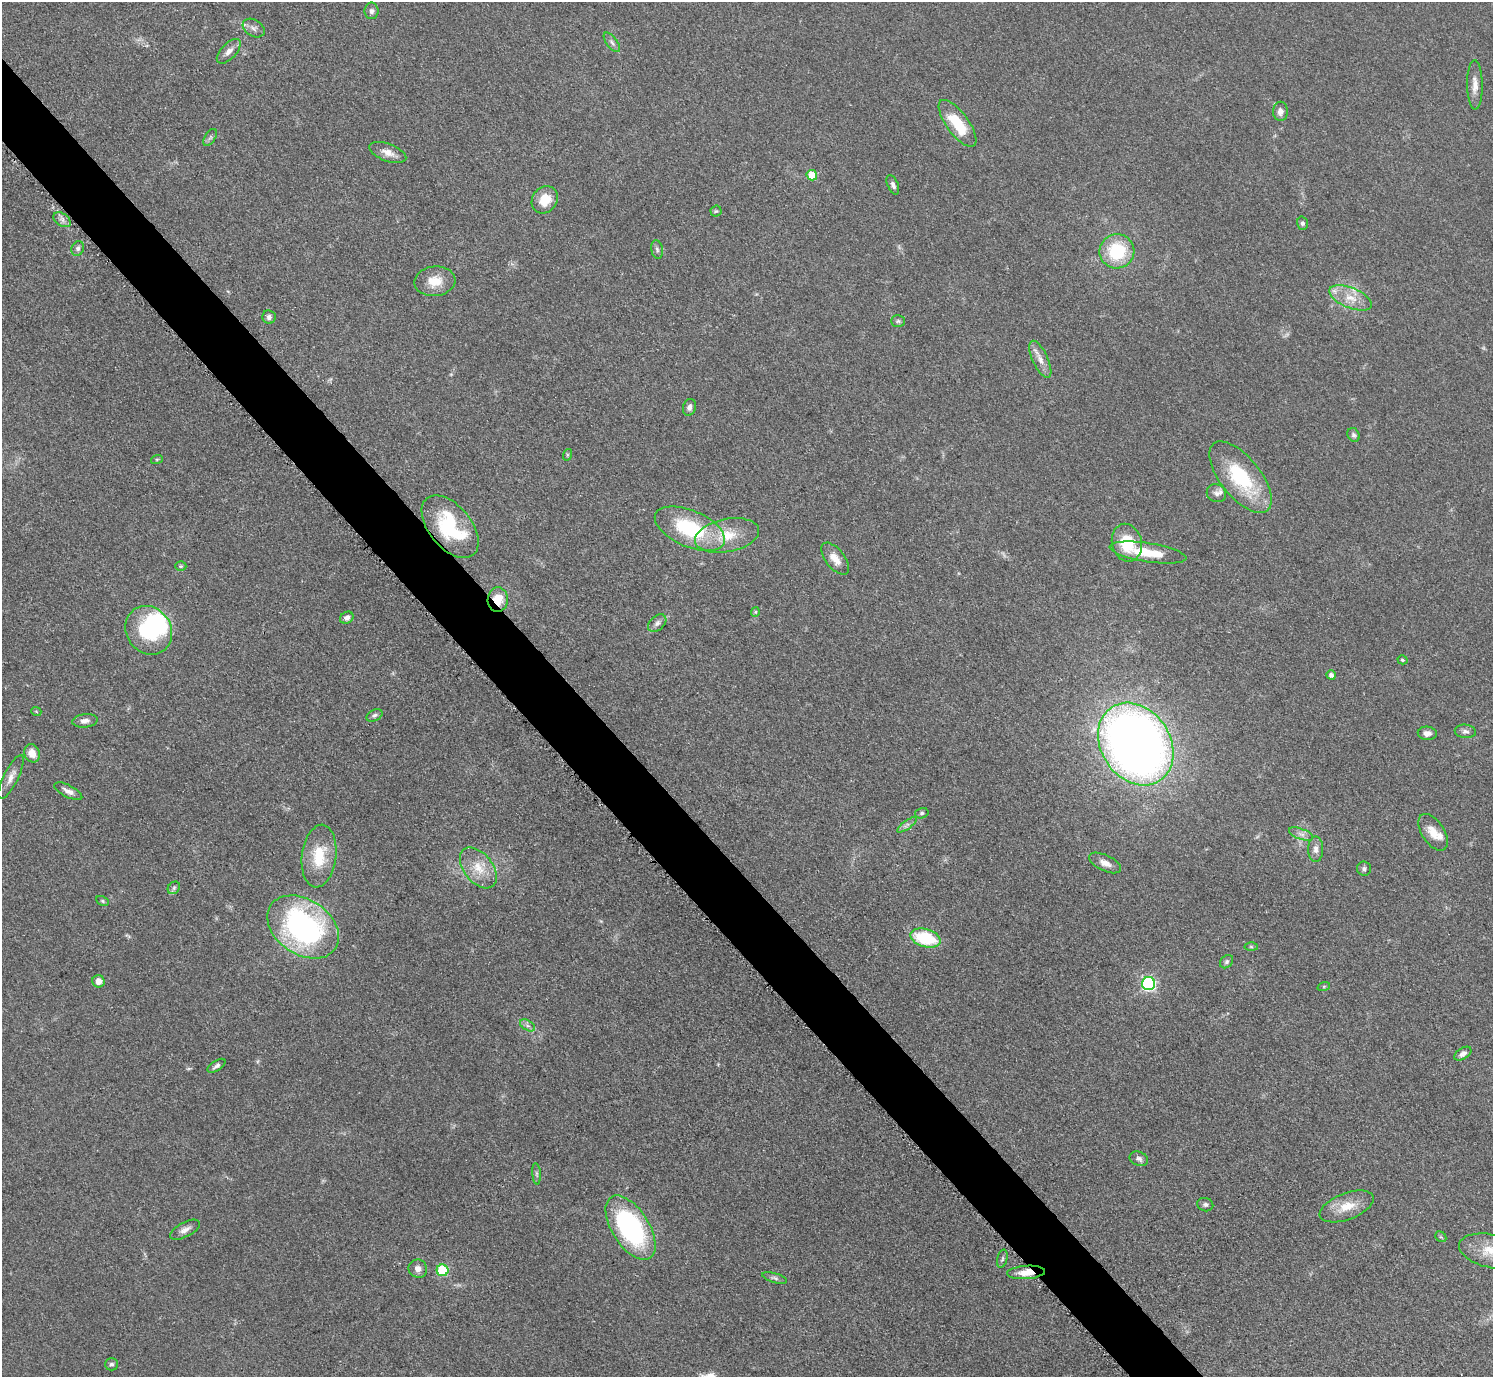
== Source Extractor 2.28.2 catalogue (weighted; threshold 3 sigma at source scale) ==
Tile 11 of 4 x 4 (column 3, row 3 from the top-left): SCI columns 2989-4479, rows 1682-3056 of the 5971 x 5968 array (HDU 1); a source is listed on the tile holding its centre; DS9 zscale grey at full resolution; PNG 1495 x 1379 px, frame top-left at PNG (2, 2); each listed source drawn as its Kron ellipse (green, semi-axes under 4 px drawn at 4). Shown black and unused: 5% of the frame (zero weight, under 3 of 5 exposures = <1% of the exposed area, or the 3 px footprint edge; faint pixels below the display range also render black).
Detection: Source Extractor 2.28.2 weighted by HDU 2 'WHT'; one run over the whole footprint, this tile lists its part. Background 0.0501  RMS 0.0052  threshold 0.0233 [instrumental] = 3 sigma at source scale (4.5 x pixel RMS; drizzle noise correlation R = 1.50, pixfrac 1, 0.05/0.05 arcsec/px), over >= 5 px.
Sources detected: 93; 1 too faint to see at this stretch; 1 inside a brighter object's white glare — neither listed nor drawn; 4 inside a brighter listed object's ellipse — not listed separately; the other 87 listed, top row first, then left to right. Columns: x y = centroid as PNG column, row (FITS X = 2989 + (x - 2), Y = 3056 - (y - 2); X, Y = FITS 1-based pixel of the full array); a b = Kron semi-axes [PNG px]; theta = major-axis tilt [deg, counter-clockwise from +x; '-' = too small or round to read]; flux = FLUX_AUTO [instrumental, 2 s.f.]
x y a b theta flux
371 11 8 7 - 1.7
254 28 12 8 -31 2.4
612 42 11 5 -52 1.8
229 51 15 7 46 3.4
1475 85 25 7 -89 4.8
1280 111 9 7 90 2.8
957 123 28 11 -54 19
210 137 9 5 57 1.3
388 153 19 9 -21 4.6
812 175 5 5 - 12
893 185 10 5 -67 1.6
545 200 14 12 55 10
716 211 5 5 - 0.8
62 220 10 6 -34 2
1303 223 6 5 - 1.3
78 248 8 6 66 1.7
657 250 9 5 -81 1.5
1117 251 17 17 - 28
435 281 20 15 5 9.5
1350 298 23 10 -22 8.4
269 317 7 6 - 1.8
898 321 7 5 -1 1
1040 359 20 7 -65 4.5
689 407 8 6 73 2
1354 435 7 5 -60 1.5
567 455 6 4 73 0.68
157 459 6 4 18 0.69
1241 477 43 20 -51 38
1216 493 10 8 -30 2.3
450 527 36 21 -51 38
690 529 37 18 -23 42
727 535 32 16 11 17
1127 543 19 15 -76 18
1148 553 39 9 -9 16
835 559 19 9 -52 5.7
181 566 5 4 - 0.73
498 600 12 10 86 9.9
755 612 5 4 - 0.62
347 618 7 5 26 2
657 623 10 7 42 2.2
149 630 25 22 -54 38
1402 660 5 4 - 0.82
1331 675 4 4 - 2
36 711 5 3 - 0.46
375 715 8 5 29 1.3
85 721 13 6 7 2.6
1465 731 10 6 -5 1.9
1427 733 9 6 -2 2.9
1136 744 44 34 -56 490
32 753 9 7 -69 5.6
11 777 24 7 64 4.2
68 791 15 6 -27 3.1
922 813 7 5 14 1
907 825 11 4 36 1.8
1433 832 20 11 -57 7.1
1301 834 13 5 -20 2.4
1316 849 13 7 -89 2.8
319 856 31 17 83 19
1105 863 17 8 -25 4.1
478 868 23 14 -51 11
1364 869 7 7 - 1.3
174 888 7 5 46 1.2
102 901 6 4 -28 0.73
303 927 39 27 -34 120
925 938 15 9 -16 29
1251 947 6 4 -2 0.86
1227 962 7 5 47 1.2
98 981 6 6 - 4.1
1149 984 6 6 - 100
1324 986 6 4 19 0.74
527 1025 8 5 -31 1.6
1463 1054 9 5 33 2.3
217 1066 10 5 33 1.6
1139 1159 9 7 -22 1.9
537 1174 10 4 -85 1.2
1205 1205 8 6 -14 1.4
1347 1206 28 13 21 11
630 1228 36 18 -57 90
185 1230 16 7 28 3.2
1441 1237 6 4 -42 0.71
1491 1251 32 16 -13 14
1002 1259 9 5 76 1.2
418 1269 9 9 - 2.9
442 1270 6 5 - 35
1026 1272 19 6 4 6.5
775 1278 13 4 -16 1.4
112 1364 6 6 - 1.3
Overlapping masked pixels (flux is a lower limit): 2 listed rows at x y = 498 600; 1026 1272
Isophote crosses this tile's border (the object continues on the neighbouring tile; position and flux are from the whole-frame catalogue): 1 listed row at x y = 1491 1251